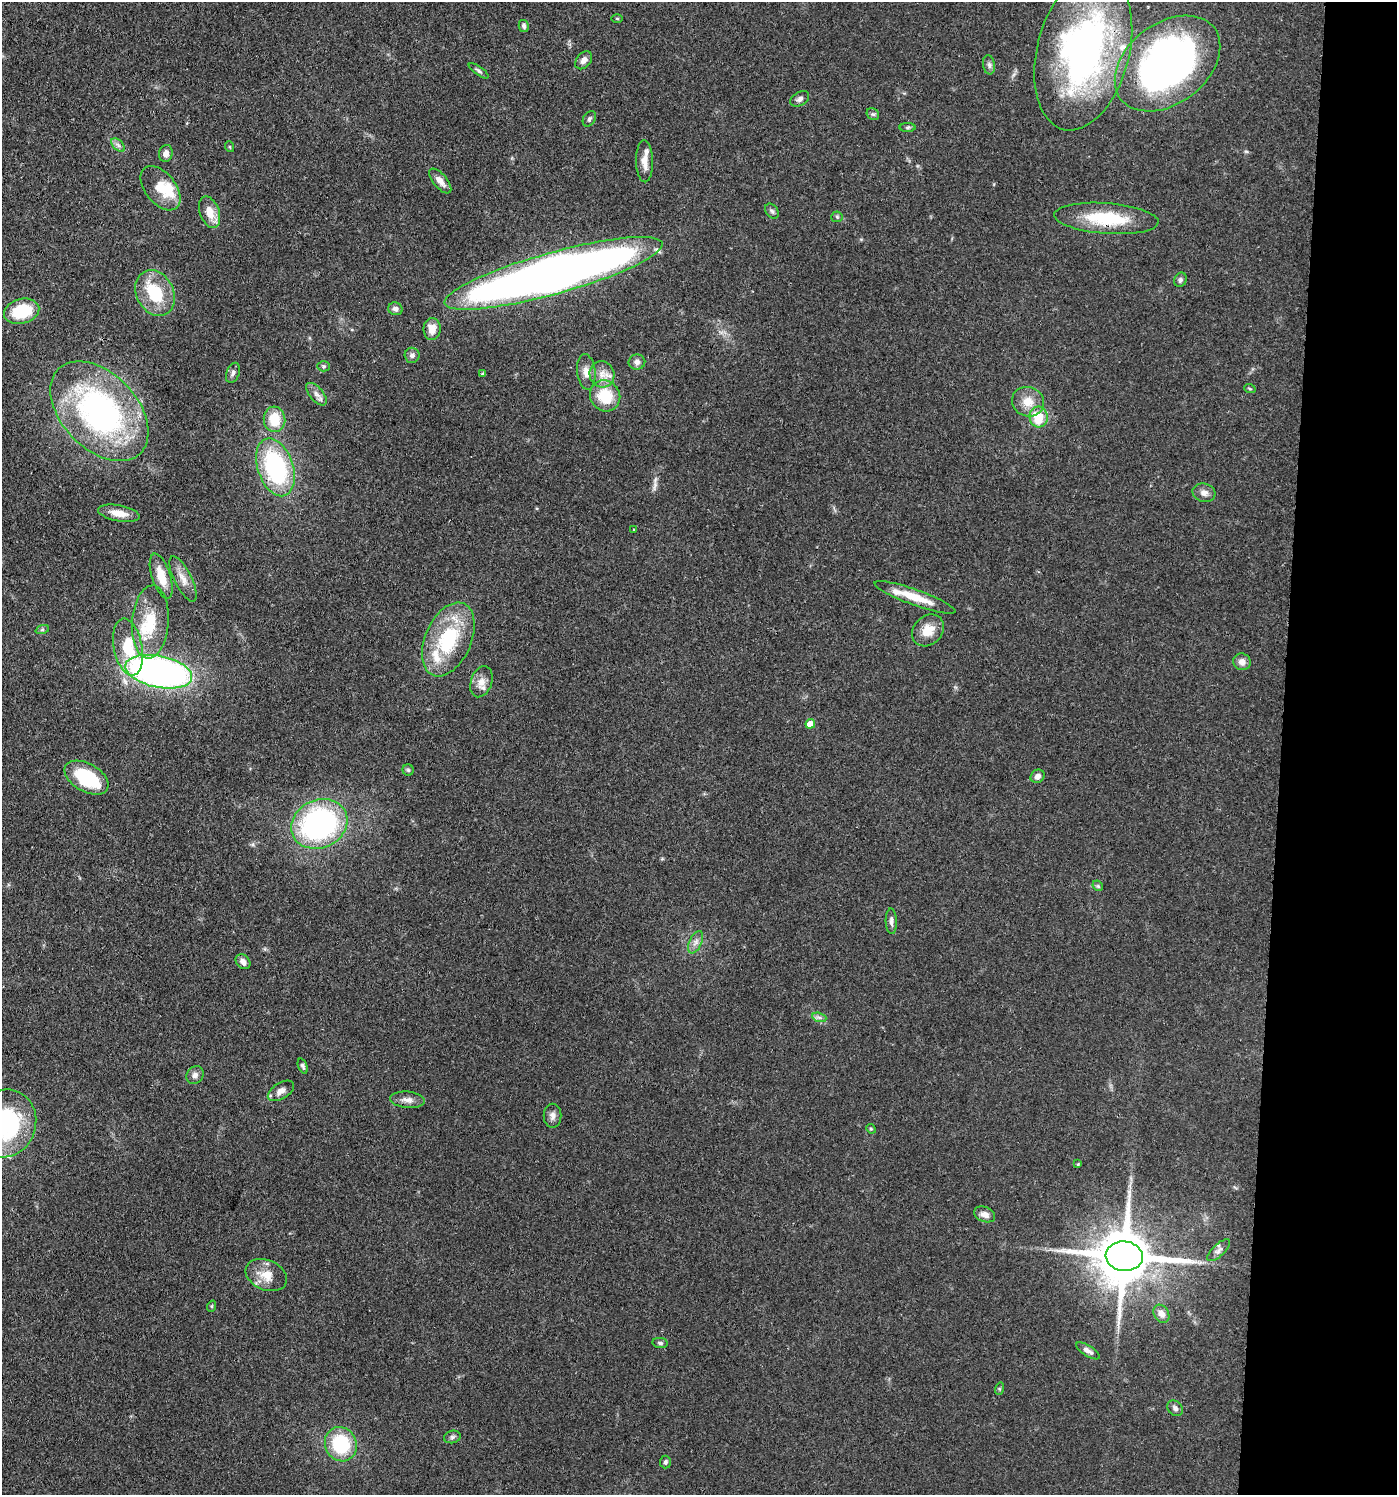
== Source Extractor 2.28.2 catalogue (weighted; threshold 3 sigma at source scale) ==
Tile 6 of 3 x 3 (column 3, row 2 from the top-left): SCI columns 3073-4467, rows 1567-3059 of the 4642 x 4621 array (HDU 1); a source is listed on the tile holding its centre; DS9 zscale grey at full resolution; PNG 1399 x 1497 px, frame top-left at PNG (2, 2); each listed source drawn as its Kron ellipse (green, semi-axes under 4 px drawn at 4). Shown black and unused: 8% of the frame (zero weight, under 3 of 4 exposures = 9% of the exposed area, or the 3 px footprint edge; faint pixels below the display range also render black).
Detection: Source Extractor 2.28.2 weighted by HDU 2 'WHT'; one run over the whole footprint, this tile lists its part. Background 0.126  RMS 0.0054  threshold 0.0244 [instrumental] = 3 sigma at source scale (4.5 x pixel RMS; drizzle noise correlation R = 1.50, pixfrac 1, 0.05/0.05 arcsec/px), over >= 5 px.
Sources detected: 95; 2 inside a brighter object's white glare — neither listed nor drawn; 6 inside a brighter listed object's ellipse — not listed separately; the other 87 listed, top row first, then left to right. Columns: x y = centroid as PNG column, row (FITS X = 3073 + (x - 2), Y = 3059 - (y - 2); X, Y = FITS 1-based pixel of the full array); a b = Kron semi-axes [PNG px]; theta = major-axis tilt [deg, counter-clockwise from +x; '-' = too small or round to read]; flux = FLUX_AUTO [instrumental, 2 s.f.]
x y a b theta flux
617 18 5 3 - 0.51
524 26 6 5 - 1.3
1083 51 81 46 76 210
584 60 10 7 49 3.1
1167 63 59 40 37 280
989 65 9 6 -81 1.8
479 71 12 3 -35 1.3
800 99 10 6 30 2
873 114 7 5 -40 1.1
589 119 8 6 58 1.3
908 127 8 4 1 1
118 145 8 5 -45 1.7
230 147 5 3 - 0.57
166 153 8 6 80 3
645 161 21 8 -89 5.4
440 181 15 7 -50 4.1
160 188 26 15 -51 12
772 211 8 6 -54 1.3
209 212 16 9 -70 8.3
837 217 6 5 - 0.83
1106 218 52 15 -4 32
553 273 113 21 15 680
1180 280 7 6 - 1.3
155 293 24 18 -62 26
395 309 7 6 - 2.3
22 311 18 12 15 24
432 329 11 8 89 5.8
412 355 7 7 - 2
637 362 8 8 - 2
324 366 6 5 - 0.94
586 372 18 9 -84 4.5
233 373 10 6 69 1.9
483 374 3 3 - 0.85
602 374 13 12 - 6.1
1250 389 6 3 -19 0.65
316 394 14 7 -49 2.9
605 396 16 14 -55 19
1028 402 16 14 -23 8.4
99 411 59 37 -46 160
1039 417 10 9 - 15
274 419 13 11 -84 14
275 467 30 17 -71 71
1204 493 11 9 -15 3.2
119 513 21 8 -10 7.3
633 530 3 2 - 0.52
161 576 23 9 -72 11
183 579 25 8 -63 5.8
915 597 43 8 -20 14
150 622 36 18 86 22
42 630 7 4 19 0.99
928 630 17 14 46 9.2
448 639 39 23 66 43
128 647 29 14 -80 22
1242 662 9 8 - 3.6
159 672 34 15 -11 240
481 682 16 10 71 5.2
810 724 5 4 - 7.3
408 770 6 5 - 0.96
1037 776 7 6 - 2.9
87 778 24 14 -29 36
319 824 29 24 25 120
1098 886 6 4 -45 0.79
891 921 13 5 -88 2.2
696 942 12 6 66 2.7
243 962 8 6 -46 2.9
819 1017 7 4 -18 1.4
303 1066 8 4 -69 1.4
195 1075 9 8 - 2.5
281 1091 14 8 32 3.5
407 1100 17 8 -6 3.7
552 1116 12 9 90 2.8
5 1123 34 30 70 70
871 1129 5 4 - 0.6
1078 1164 4 4 - 0.48
985 1214 11 7 -22 3.6
1219 1250 14 6 43 2.3
1124 1256 18 15 -6 4000
266 1275 21 15 -23 9.8
212 1306 6 3 71 0.59
1161 1314 9 7 -60 3.9
660 1343 8 5 -8 1.3
1088 1351 13 5 -32 2.7
999 1389 6 4 72 0.77
1175 1408 8 6 -42 2
452 1437 8 6 15 1.5
341 1444 17 15 -64 32
665 1462 6 5 - 1.3
Overlapping masked pixels (flux is a lower limit): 5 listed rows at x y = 1167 63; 1106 218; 553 273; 159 672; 1124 1256
Isophote crosses this tile's border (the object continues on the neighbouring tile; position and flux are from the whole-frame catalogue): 2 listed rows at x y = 1083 51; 5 1123